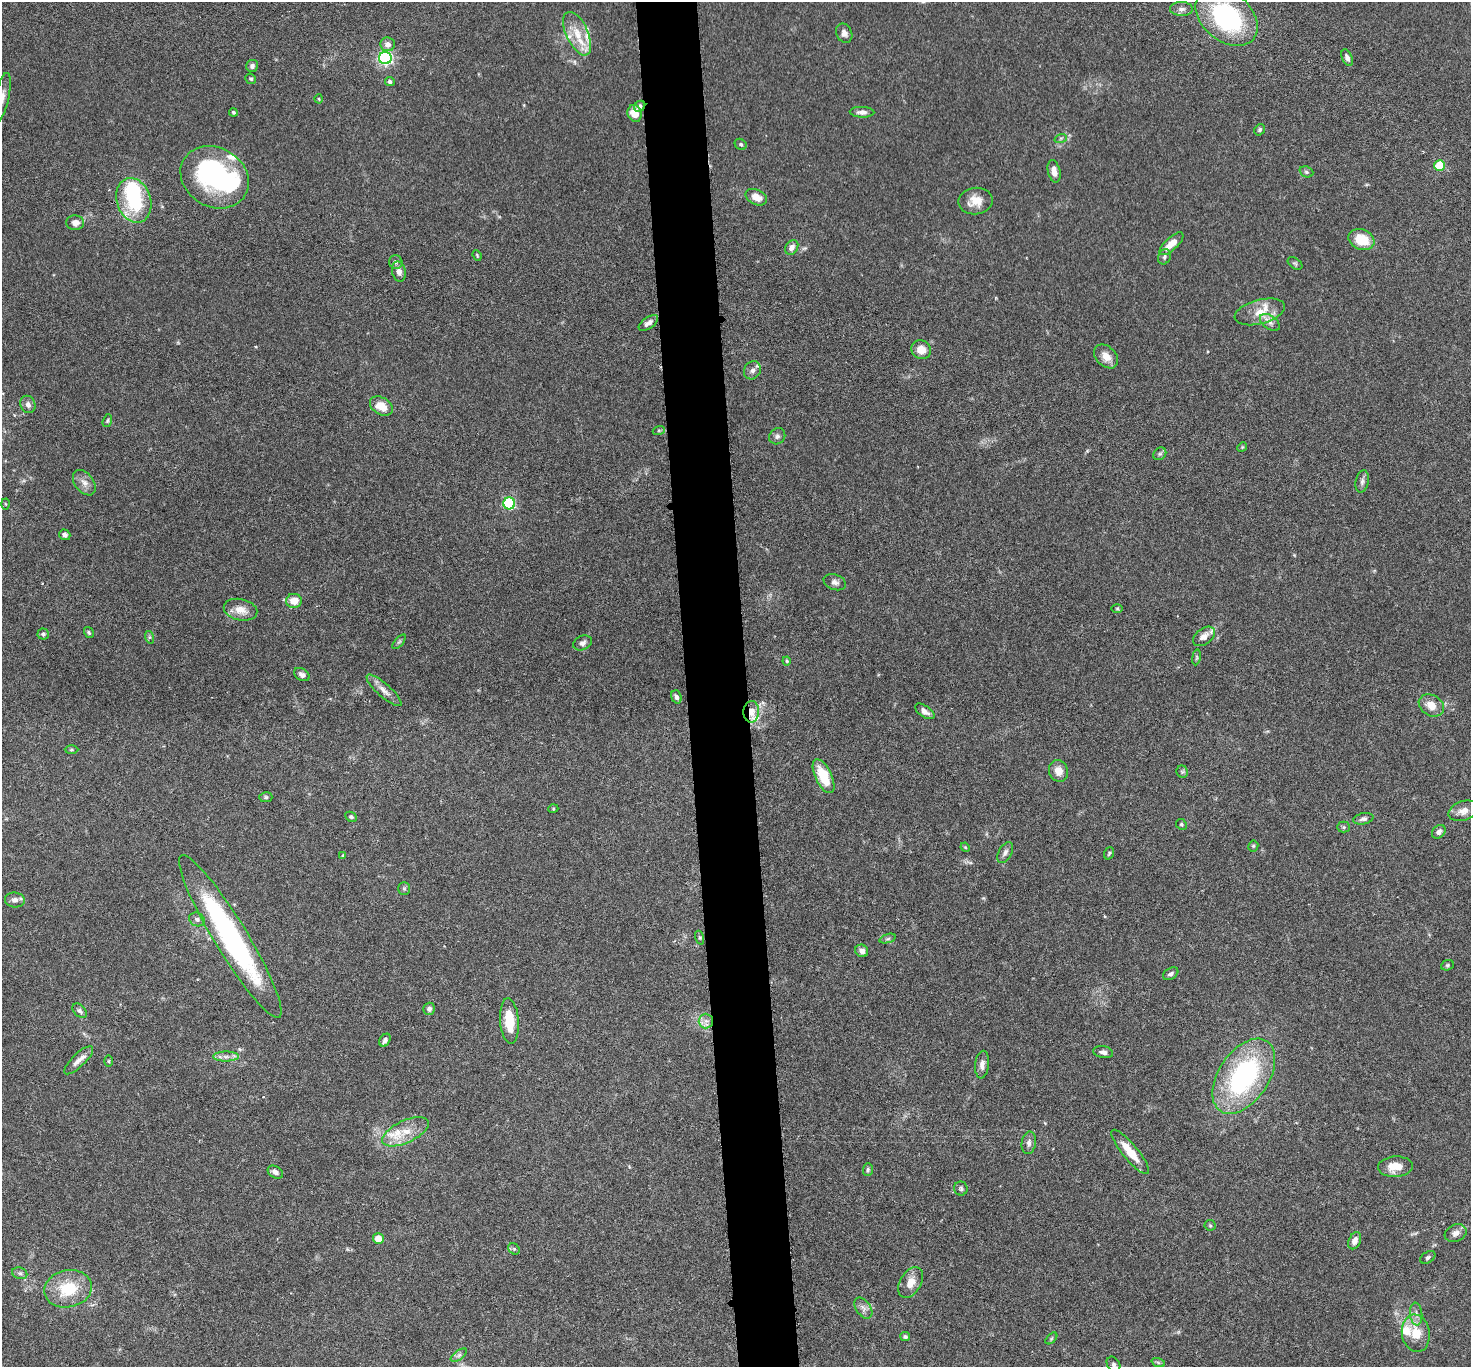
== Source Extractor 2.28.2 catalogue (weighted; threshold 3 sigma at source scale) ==
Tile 5 of 3 x 3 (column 2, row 2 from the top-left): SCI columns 1474-2942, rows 1530-2894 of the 4415 x 4386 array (HDU 1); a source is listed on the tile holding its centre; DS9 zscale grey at full resolution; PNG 1473 x 1369 px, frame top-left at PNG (2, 2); each listed source drawn as its Kron ellipse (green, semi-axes under 4 px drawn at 4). Shown black and unused: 4% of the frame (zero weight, under 3 of 6 exposures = <1% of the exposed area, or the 3 px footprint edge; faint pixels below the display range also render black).
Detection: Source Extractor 2.28.2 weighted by HDU 2 'WHT'; one run over the whole footprint, this tile lists its part. Background 0.0464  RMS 0.0023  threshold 0.00947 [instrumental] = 3 sigma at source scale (4.09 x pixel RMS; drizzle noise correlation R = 1.36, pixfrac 0.8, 0.05/0.05 arcsec/px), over >= 5 px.
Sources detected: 144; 1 too faint to see at this stretch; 3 inside a brighter object's white glare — neither listed nor drawn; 8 inside a brighter listed object's ellipse — not listed separately; the other 132 listed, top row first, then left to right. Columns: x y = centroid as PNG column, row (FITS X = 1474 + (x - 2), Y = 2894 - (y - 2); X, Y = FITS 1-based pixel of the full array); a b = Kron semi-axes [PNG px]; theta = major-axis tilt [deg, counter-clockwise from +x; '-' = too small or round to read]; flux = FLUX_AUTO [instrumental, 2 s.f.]
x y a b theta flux
1181 9 11 7 0 1
1227 17 35 24 -40 31
844 33 10 7 -66 0.95
577 34 23 11 -65 4.3
388 44 7 7 - 1.3
1347 57 9 5 -68 0.87
385 58 6 6 - 40
252 66 6 6 - 0.58
251 79 5 5 - 0.35
390 82 5 4 - 0.55
2 97 25 7 78 1.6
319 99 4 4 - 0.23
640 106 6 5 - 0.65
233 112 4 3 - 0.31
862 112 12 5 -2 0.98
635 113 9 7 -72 3.2
1260 130 6 4 56 0.34
1061 138 6 4 19 0.3
741 144 6 5 - 0.4
1440 166 5 5 - 8.7
1054 171 11 6 -77 1.6
1306 172 7 5 -21 0.39
215 177 36 29 -31 33
756 197 11 7 -26 2.1
134 200 23 17 -71 14
975 201 17 13 8 2.8
75 223 9 7 -4 1.3
1361 239 13 10 -23 5.4
1171 244 15 6 43 2.8
792 247 8 6 57 1
477 255 5 3 - 0.23
1164 257 8 6 67 0.55
396 262 7 6 - 0.52
1295 263 8 5 -35 0.36
399 272 10 7 -77 1.2
1260 312 26 12 15 3.8
1270 322 11 6 -37 1.1
648 323 11 5 35 0.99
921 350 10 9 - 2.4
1106 356 14 9 -44 2.2
752 370 9 8 - 0.99
28 404 9 7 -67 1
381 406 12 8 -31 3.3
107 421 7 4 71 0.3
659 430 6 4 19 0.28
777 436 8 7 - 0.72
1242 447 5 4 - 0.25
1160 454 7 5 43 0.46
1362 481 11 6 78 0.79
84 483 14 9 -52 1.5
509 503 6 6 - 23
6 504 5 3 - 0.23
65 535 6 5 - 0.62
835 582 11 7 -19 0.92
294 601 8 7 - 2.8
1117 608 6 4 -1 0.28
240 610 17 10 -13 2.5
89 633 6 4 -58 0.32
43 634 5 5 - 0.4
1204 636 12 7 37 1.5
149 637 6 4 -71 0.34
399 642 9 4 48 0.39
582 643 10 7 25 0.83
1196 657 8 4 82 0.3
787 661 4 4 - 0.23
302 675 8 6 -32 0.74
384 690 22 6 -41 1.6
676 697 7 5 -69 0.63
1431 705 13 10 -32 2.5
925 711 11 5 -34 0.99
751 712 11 8 87 2.1
71 750 7 4 1 0.28
1058 771 11 9 -70 2.1
1182 772 6 5 - 0.36
823 776 18 8 -64 6.7
266 797 6 5 - 0.37
553 809 5 3 - 0.19
1463 811 15 9 17 1.6
351 817 6 4 -27 0.39
1363 819 10 5 12 0.68
1181 824 5 5 - 0.32
1344 827 6 5 - 0.36
1439 832 8 6 47 0.76
1253 846 5 5 - 0.31
965 847 5 4 - 0.2
1005 852 11 6 60 0.79
1109 853 6 4 71 0.33
343 855 3 3 - 0.26
404 889 6 5 - 0.41
15 900 10 7 -6 1
197 919 8 6 -28 0.58
230 936 95 16 -59 46
700 938 7 3 -72 0.28
888 939 8 3 19 0.39
862 951 7 6 - 1.2
1447 965 6 5 - 0.35
1171 974 8 5 31 0.62
429 1009 6 5 - 0.79
80 1011 8 5 -45 0.58
509 1021 23 9 -85 5.7
706 1021 7 7 - 1
385 1040 7 5 56 0.73
1103 1052 10 6 -10 0.88
226 1057 13 5 0 1.1
79 1060 19 6 44 1.6
109 1061 5 3 - 0.25
982 1065 14 7 84 1.3
1244 1076 42 25 56 35
405 1132 25 11 25 3.8
1029 1143 11 7 80 0.94
1130 1152 28 7 -51 4.4
1395 1167 17 10 3 3.1
868 1170 6 5 - 0.4
275 1172 8 5 -32 0.95
961 1189 7 6 - 0.47
1210 1225 6 5 - 0.31
1456 1233 11 8 20 1.3
378 1239 5 5 - 2.8
1355 1241 9 6 64 1.2
514 1249 6 5 - 0.37
1428 1257 8 5 33 0.5
20 1273 8 5 -20 0.57
911 1283 17 10 60 2.4
68 1289 24 18 12 8.3
863 1308 12 7 -55 1.1
1416 1314 11 6 -84 0.99
1416 1333 19 14 -81 4.1
905 1337 5 4 - 0.4
1051 1338 7 4 45 0.32
459 1355 9 4 36 0.59
1158 1362 7 4 -19 0.34
1113 1364 8 6 -57 0.6
Overlapping masked pixels (flux is a lower limit): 2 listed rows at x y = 640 106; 751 712
Isophote crosses this tile's border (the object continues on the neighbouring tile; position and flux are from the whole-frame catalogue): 1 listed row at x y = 2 97